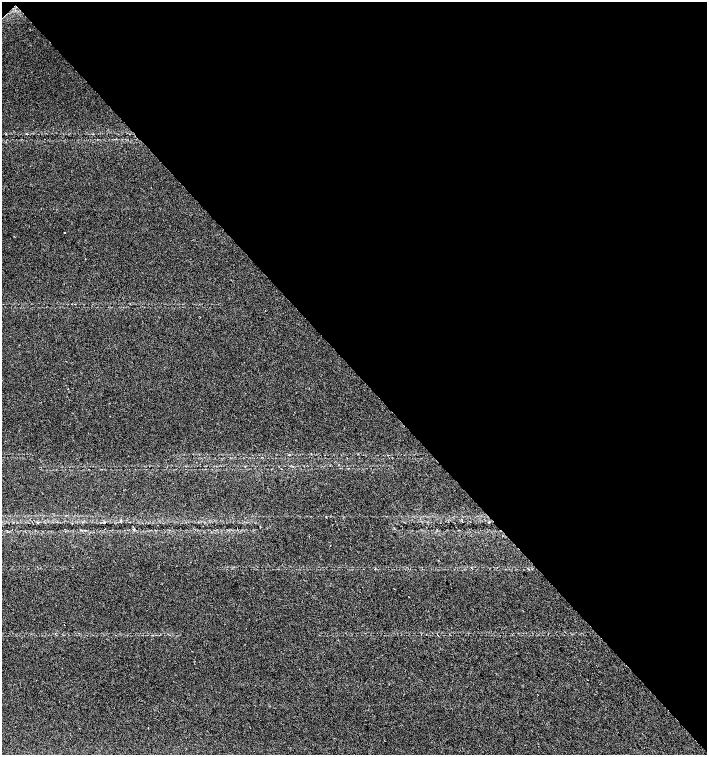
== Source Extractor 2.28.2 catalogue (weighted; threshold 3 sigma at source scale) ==
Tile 3 of 4 x 4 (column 3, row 1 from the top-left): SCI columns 2976-4385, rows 4523-6028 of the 6017 x 6028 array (HDU 1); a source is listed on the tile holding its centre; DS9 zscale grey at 2 x 2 block average (1 PNG px = mean of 2 x 2 image px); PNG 709 x 757 px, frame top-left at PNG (2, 2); no overlay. Shown black and unused: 49% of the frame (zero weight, under 2 of 3 exposures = <1% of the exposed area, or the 3 px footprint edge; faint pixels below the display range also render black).
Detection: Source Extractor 2.28.2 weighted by HDU 2 'WHT'; one run over the whole footprint, this tile lists its part. Background 0.0491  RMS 0.0071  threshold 0.0321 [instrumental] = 3 sigma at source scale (4.5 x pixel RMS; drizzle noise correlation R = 1.50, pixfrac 1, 0.0396/0.0396 arcsec/px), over >= 5 px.
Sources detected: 7; all 7 listed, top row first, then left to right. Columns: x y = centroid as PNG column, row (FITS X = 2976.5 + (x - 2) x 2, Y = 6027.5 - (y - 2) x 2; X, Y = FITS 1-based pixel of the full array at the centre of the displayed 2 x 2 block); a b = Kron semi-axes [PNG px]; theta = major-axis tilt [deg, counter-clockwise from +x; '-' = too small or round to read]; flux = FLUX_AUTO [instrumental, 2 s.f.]
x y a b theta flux
65 233 2 2 - 1.4
293 466 3 2 - 0.82
120 520 2 2 - 2
489 522 3 2 - 0.78
134 529 3 2 - 0.94
408 596 2 2 - 0.53
64 624 2 2 - 2.1